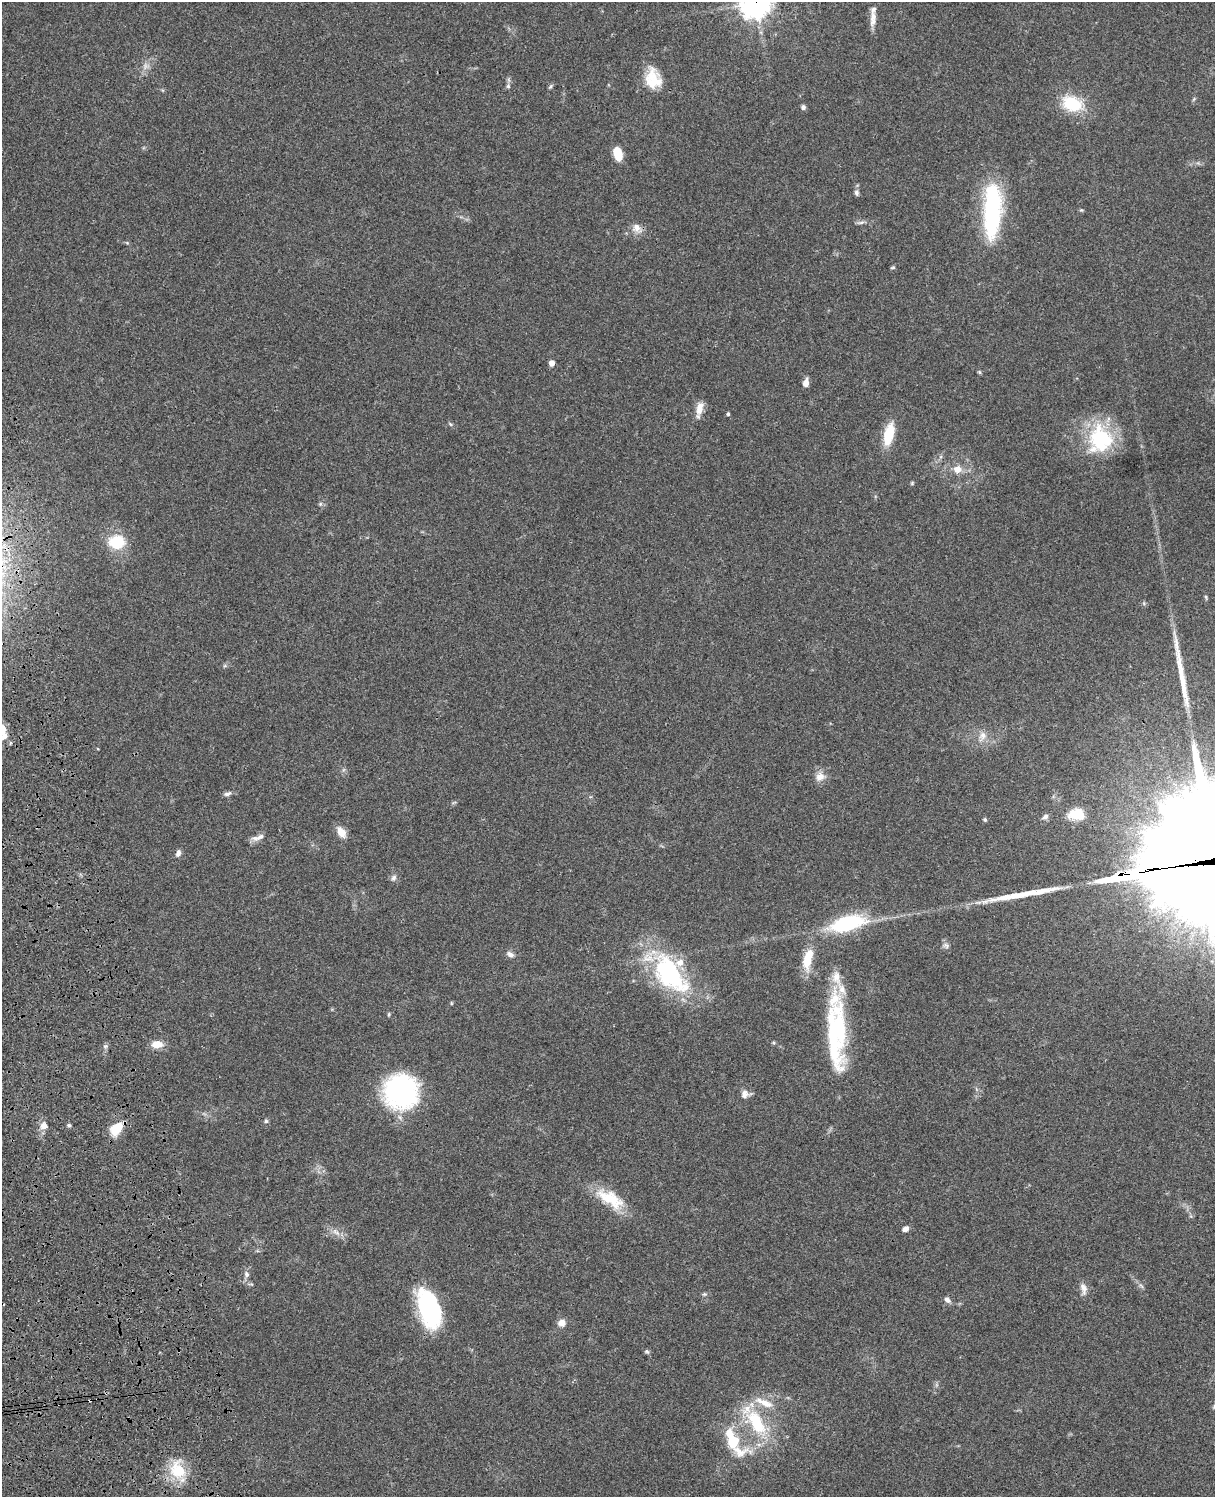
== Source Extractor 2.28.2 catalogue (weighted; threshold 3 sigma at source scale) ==
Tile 7 of 4 x 3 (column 3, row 2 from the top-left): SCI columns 2545-3757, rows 1773-3267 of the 5088 x 4927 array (HDU 1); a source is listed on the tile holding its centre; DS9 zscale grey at full resolution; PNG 1217 x 1499 px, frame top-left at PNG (2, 2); no overlay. Shown black and unused: <1% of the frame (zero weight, under 3 of 4 exposures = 6% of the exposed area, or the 3 px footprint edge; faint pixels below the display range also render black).
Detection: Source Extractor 2.28.2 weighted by HDU 2 'WHT'; one run over the whole footprint, this tile lists its part. Background 0.0752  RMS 0.0059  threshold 0.0265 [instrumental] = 3 sigma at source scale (4.5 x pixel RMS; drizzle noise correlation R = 1.50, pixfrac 1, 0.05/0.05 arcsec/px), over >= 5 px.
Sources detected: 86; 1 too faint to see at this stretch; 4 inside a brighter object's white glare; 1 cosmic-ray / hot-pixel residue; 2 long thin detections or spike segments (spike, bleed or trail) — not listed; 9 inside a brighter listed object's ellipse — not listed separately; the other 69 listed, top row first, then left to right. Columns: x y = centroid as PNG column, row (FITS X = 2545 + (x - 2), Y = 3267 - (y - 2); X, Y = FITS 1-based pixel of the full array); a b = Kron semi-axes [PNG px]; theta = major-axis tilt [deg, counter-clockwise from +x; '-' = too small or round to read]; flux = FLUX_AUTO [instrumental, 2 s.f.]
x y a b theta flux
756 3 11 11 - 640
873 18 23 7 84 5.2
651 77 28 18 72 13
508 86 6 6 - 1.1
551 86 7 4 49 0.95
1072 104 28 18 -18 23
803 107 6 5 - 1.6
618 154 13 8 -76 12
856 193 7 6 - 1.5
992 210 62 20 85 67
1081 210 5 5 - 0.69
861 223 12 3 11 1.5
637 228 14 12 -42 4.9
127 243 6 4 -19 0.71
893 268 7 3 1 0.66
552 363 5 4 - 4.1
979 372 5 4 - 0.79
806 383 8 6 79 4.1
700 408 18 9 77 6
728 414 4 3 - 0.98
450 424 7 3 -53 0.82
889 434 25 10 77 16
1100 439 36 31 88 44
957 469 11 10 - 5.4
912 483 6 4 47 0.67
320 504 6 5 - 1
117 542 15 12 0 22
983 736 12 10 -89 4.6
4 737 12 7 32 3.2
820 777 12 11 - 5.1
227 794 10 5 22 1.9
1076 814 20 13 -6 12
1045 817 9 6 39 2
985 820 5 4 - 0.94
341 832 15 9 -57 5.4
260 837 13 8 29 3.5
178 853 8 5 68 2.2
1214 861 106 36 7 50000
394 878 9 7 72 1.9
847 923 41 16 14 47
946 945 9 7 -12 1.9
510 954 11 7 -27 2.5
808 959 26 10 78 14
669 973 52 26 -52 83
451 1003 5 3 - 0.52
389 1014 6 4 84 0.73
839 1027 53 18 -81 44
157 1044 13 8 1 6.6
106 1046 7 5 11 1.2
401 1092 23 23 - 130
745 1094 11 10 - 3.5
266 1121 6 5 - 1.1
69 1125 5 4 - 1
44 1126 10 9 - 4
116 1128 17 14 74 11
610 1199 40 17 -32 21
905 1229 7 5 30 2.9
336 1232 14 6 -38 3.6
246 1274 8 7 - 2.2
1141 1286 8 4 -38 1.2
1083 1289 17 8 -81 3.8
704 1294 7 5 19 1
947 1300 10 6 -43 2.1
430 1310 42 21 -66 59
562 1323 8 8 - 4.3
647 1351 8 4 -20 1
756 1422 41 18 -59 36
733 1442 13 11 -88 17
178 1470 23 18 -67 21
Overlapping masked pixels (flux is a lower limit): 2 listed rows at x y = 756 3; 1214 861
Isophote crosses this tile's border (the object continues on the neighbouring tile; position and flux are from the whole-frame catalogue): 3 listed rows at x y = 756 3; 4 737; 1214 861